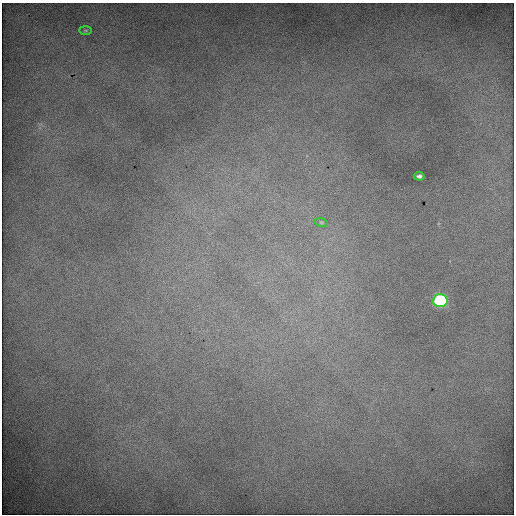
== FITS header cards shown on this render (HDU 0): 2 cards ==
NAXIS1  =                  512 / Axis length
NAXIS2  =                  512 / Axis length

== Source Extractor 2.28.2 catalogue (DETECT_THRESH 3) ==
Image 512 x 512 px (HDU 0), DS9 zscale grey, 1 PNG px = 1 image px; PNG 516 x 516 px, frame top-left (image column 1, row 512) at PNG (2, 3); each listed source drawn as its Kron ellipse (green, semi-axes under 4 px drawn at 4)
Background 1810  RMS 9.8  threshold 29.3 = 3 sigma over >= 5 px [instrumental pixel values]
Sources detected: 4; all 4 listed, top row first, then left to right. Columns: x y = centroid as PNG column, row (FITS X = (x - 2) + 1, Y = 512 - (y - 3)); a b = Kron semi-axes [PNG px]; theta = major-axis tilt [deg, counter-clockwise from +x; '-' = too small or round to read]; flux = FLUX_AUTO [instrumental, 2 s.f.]
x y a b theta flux
85 30 6 3 -1 750
419 176 5 4 - 1600
321 222 6 4 -18 880
440 301 7 6 - 95000